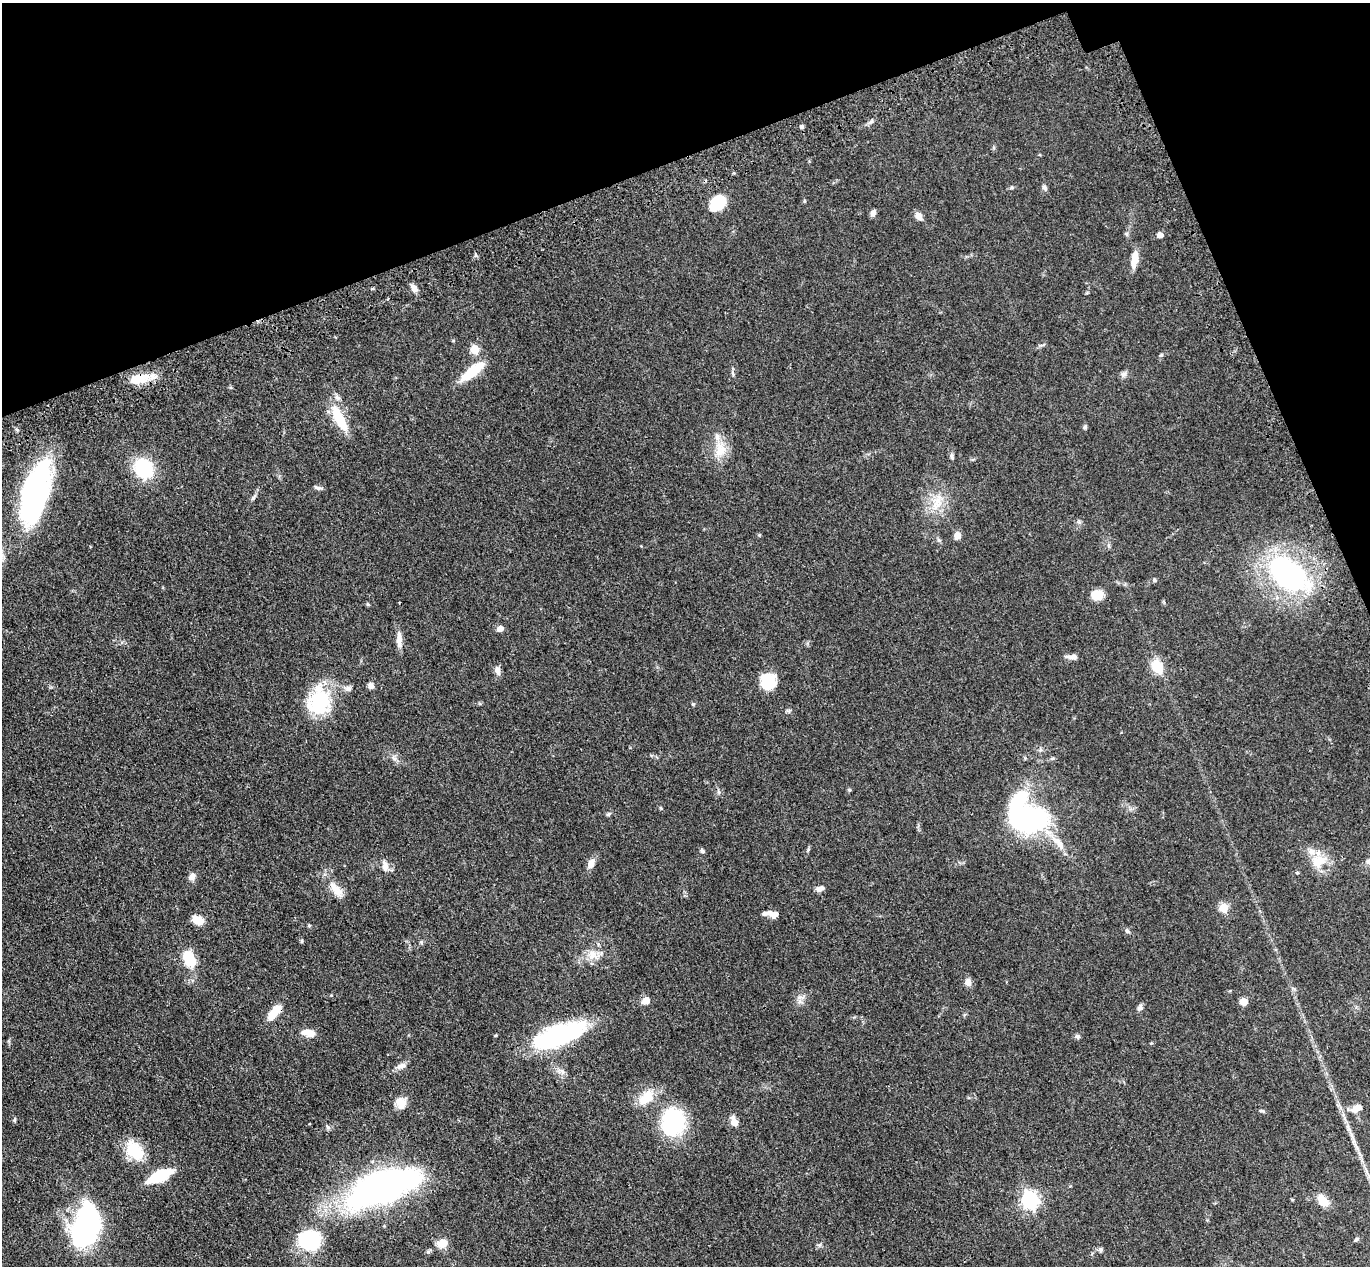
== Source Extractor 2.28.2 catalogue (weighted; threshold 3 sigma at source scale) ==
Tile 3 of 4 x 4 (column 3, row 1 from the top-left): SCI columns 2826-4193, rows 4148-5411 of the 5650 x 5635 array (HDU 1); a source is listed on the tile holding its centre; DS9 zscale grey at full resolution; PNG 1372 x 1268 px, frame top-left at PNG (2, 3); no overlay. Shown black and unused: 18% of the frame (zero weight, under 3 of 4 exposures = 6% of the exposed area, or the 3 px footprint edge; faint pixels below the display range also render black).
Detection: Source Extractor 2.28.2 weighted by HDU 2 'WHT'; one run over the whole footprint, this tile lists its part. Background 0.0388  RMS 0.0049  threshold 0.0222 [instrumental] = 3 sigma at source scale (4.5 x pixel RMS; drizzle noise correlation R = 1.50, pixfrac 1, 0.05/0.05 arcsec/px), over >= 5 px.
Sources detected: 93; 4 inside a brighter object's white glare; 1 cosmic-ray / hot-pixel residue — not listed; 3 inside a brighter listed object's ellipse — not listed separately; the other 85 listed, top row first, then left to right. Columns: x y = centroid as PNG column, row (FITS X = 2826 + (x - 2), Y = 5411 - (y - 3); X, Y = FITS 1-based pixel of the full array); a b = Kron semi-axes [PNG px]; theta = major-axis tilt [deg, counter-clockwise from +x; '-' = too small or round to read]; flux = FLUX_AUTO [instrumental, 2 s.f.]
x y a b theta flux
802 127 4 4 - 1.3
1044 187 7 5 -46 0.97
804 201 5 3 - 0.48
718 203 15 12 36 15
873 213 7 5 68 1.8
919 216 9 7 -61 3
1126 234 6 4 -90 0.76
1160 235 6 5 - 2.7
1134 259 20 7 81 5.3
414 288 10 6 -63 2.5
475 349 5 5 - 17
472 371 32 10 39 14
1123 374 9 6 26 1.4
139 379 24 11 10 11
339 418 40 13 -63 14
1085 427 6 4 89 0.87
719 451 17 12 -85 7.3
952 457 8 5 -85 1.1
143 468 15 13 -53 33
318 488 12 4 -15 1.1
35 491 62 26 72 92
254 497 11 4 54 1.1
937 503 21 13 66 9.1
957 536 8 6 78 3.3
1287 574 43 24 -37 95
1154 580 6 5 - 0.78
1097 594 11 9 2 7.8
500 629 5 5 - 4.3
399 640 21 7 -89 3.9
1072 657 16 5 -2 2.4
1157 667 15 11 -57 10
497 670 12 7 -76 2.1
768 681 17 16 - 13
370 685 8 7 - 1.8
348 689 9 8 - 1.7
319 702 34 29 78 28
849 790 5 4 - 0.62
608 814 7 4 28 0.79
1024 819 53 28 -70 86
1059 843 24 8 -55 6.5
702 851 6 5 - 0.83
1319 861 21 14 22 9.6
591 864 11 7 70 3.8
385 866 12 8 -81 3.2
192 877 8 7 - 2.7
820 889 11 6 21 2
336 890 24 10 -49 6.3
1223 908 5 5 - 18
774 914 12 7 -19 3.3
197 920 12 8 -23 5.4
309 925 4 4 - 0.5
1127 931 7 5 -27 0.96
302 941 5 3 - 0.61
421 942 6 4 47 0.66
592 955 15 13 -77 5.7
189 961 12 10 -15 9.1
968 982 9 8 - 2.5
331 995 3 3 - 0.36
646 1000 5 5 - 6.6
1243 1002 5 5 - 9.7
1140 1008 8 7 - 1.5
274 1012 21 8 50 7.5
308 1033 15 8 -13 4.8
496 1035 4 3 - 0.48
559 1035 58 21 20 62
1078 1036 6 6 - 0.99
401 1066 14 6 18 2.3
646 1098 22 12 44 10
401 1103 14 12 -88 4.8
1356 1108 16 9 22 4.2
14 1120 6 4 88 0.6
673 1122 34 28 85 36
734 1122 6 5 - 8.1
328 1127 7 5 -31 1.1
134 1150 26 18 -50 15
160 1176 24 9 24 20
383 1186 76 31 21 170
1030 1200 7 7 - 160
1323 1201 14 9 -55 7.1
86 1227 35 23 67 97
1356 1239 6 4 37 0.69
309 1240 17 15 -9 41
442 1243 13 10 18 4.8
1101 1249 7 5 -45 0.93
428 1252 6 4 1 0.79
Overlapping masked pixels (flux is a lower limit): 1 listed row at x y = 139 379
Unlisted compact peaks at least as high as the median listed source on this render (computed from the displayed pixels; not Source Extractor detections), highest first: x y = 693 704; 1161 355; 799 997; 1263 1111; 368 604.